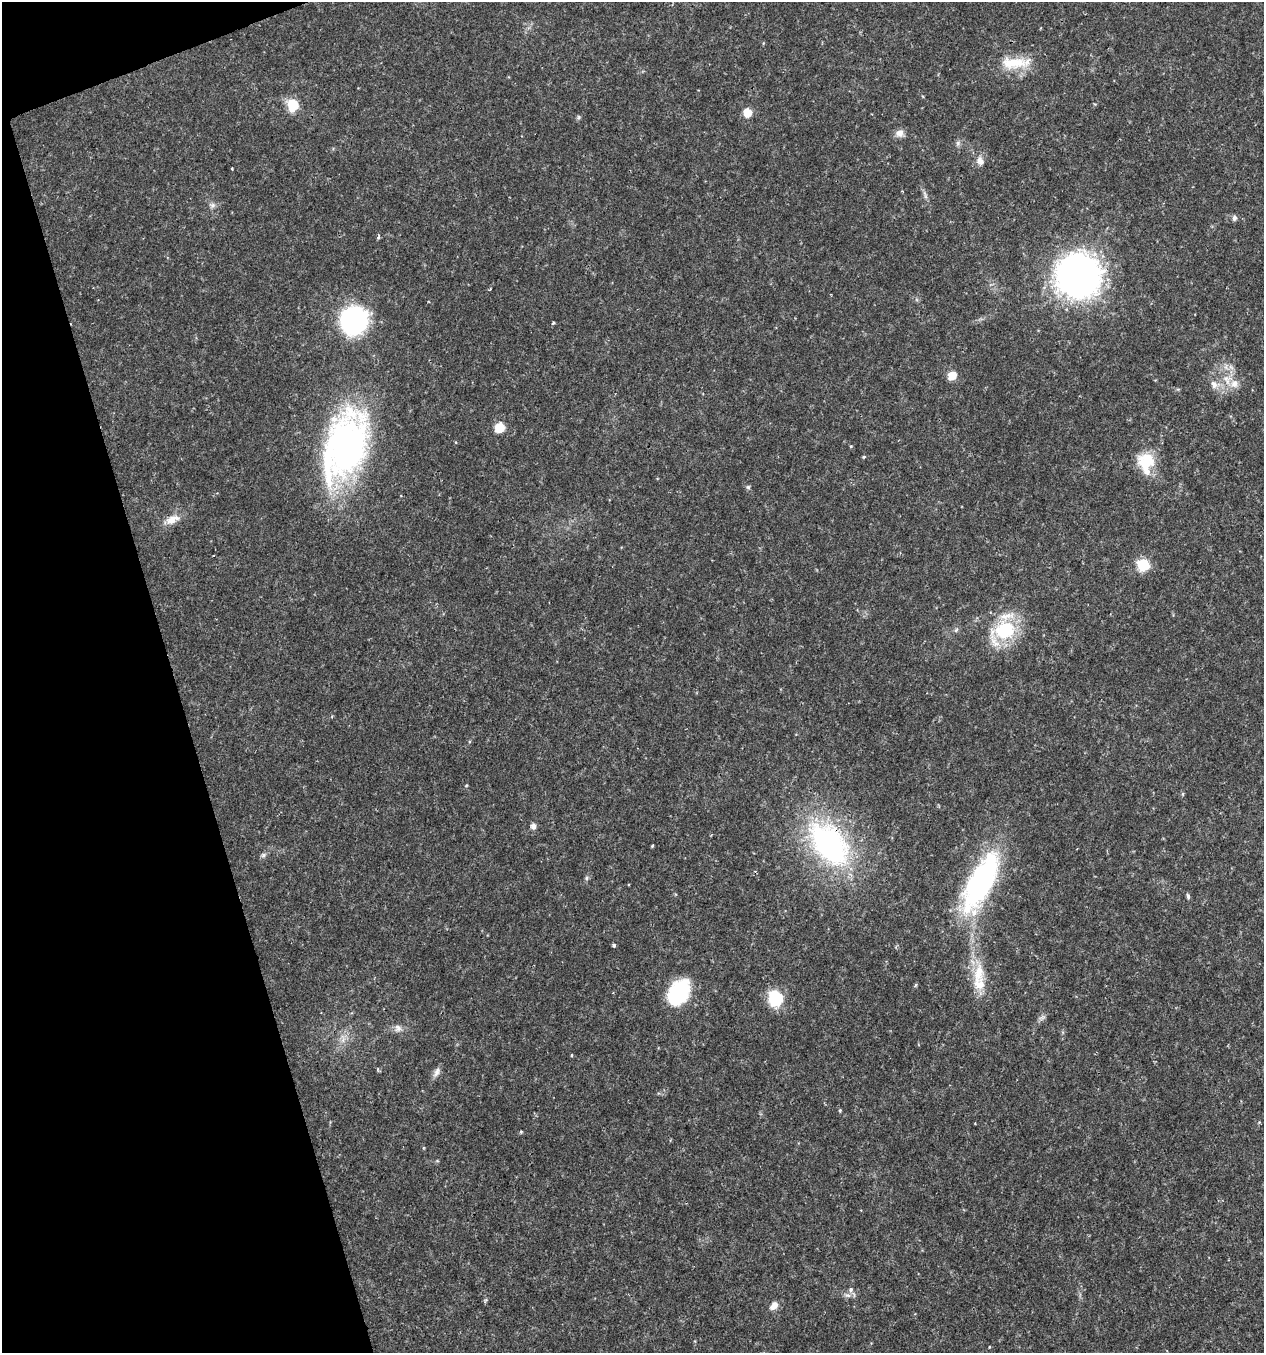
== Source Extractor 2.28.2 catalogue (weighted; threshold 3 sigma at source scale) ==
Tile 5 of 4 x 4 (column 1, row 2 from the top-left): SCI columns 120-1381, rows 2703-4053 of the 5232 x 5405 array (HDU 1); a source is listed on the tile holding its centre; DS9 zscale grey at full resolution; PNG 1266 x 1355 px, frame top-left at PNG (2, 2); no overlay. Shown black and unused: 15% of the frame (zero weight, under 2 of 3 exposures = <1% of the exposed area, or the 3 px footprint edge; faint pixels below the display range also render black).
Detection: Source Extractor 2.28.2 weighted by HDU 2 'WHT'; one run over the whole footprint, this tile lists its part. Background 0.0262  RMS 0.003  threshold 0.0135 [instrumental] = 3 sigma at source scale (4.5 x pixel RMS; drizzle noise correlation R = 1.50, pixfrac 1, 0.0396/0.0396 arcsec/px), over >= 5 px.
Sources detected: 56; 1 inside a brighter object's white glare — not listed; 4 inside a brighter listed object's ellipse — not listed separately; the other 51 listed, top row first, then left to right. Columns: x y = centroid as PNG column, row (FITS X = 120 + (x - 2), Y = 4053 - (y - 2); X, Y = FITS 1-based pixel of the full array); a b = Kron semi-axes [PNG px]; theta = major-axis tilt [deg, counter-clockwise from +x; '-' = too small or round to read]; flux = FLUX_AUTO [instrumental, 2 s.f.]
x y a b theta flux
1015 63 42 14 2 9.3
293 105 7 6 - 24
747 113 7 7 - 4.6
579 117 6 4 90 0.46
899 133 11 10 - 1.8
958 143 7 6 - 0.74
980 161 12 8 -66 1.9
232 168 2 2 - 0.26
925 195 14 4 -74 0.95
212 205 8 7 - 0.95
1234 218 7 6 - 0.86
378 237 7 4 72 0.43
1078 276 31 30 - 170
490 289 3 2 - 0.36
354 320 15 13 64 120
553 323 4 3 - 0.56
952 376 9 8 - 3.4
1226 379 18 9 -66 3.9
1214 384 12 9 -69 1.9
499 428 10 9 - 5
345 445 76 42 70 100
851 446 4 3 - 0.27
864 457 5 4 - 0.36
1147 460 23 21 11 8.9
748 487 6 6 - 0.5
172 519 20 10 26 3.5
1143 565 8 8 - 14
956 630 7 4 46 0.55
1005 630 29 18 34 21
1183 794 6 4 89 0.36
533 826 6 5 - 1.5
829 844 53 32 -51 68
652 846 3 3 - 0.45
263 855 8 6 16 0.76
586 878 6 5 - 0.52
981 880 89 28 66 51
1188 896 6 4 -74 0.69
614 945 4 4 - 0.55
978 973 28 15 81 8
679 992 28 19 59 21
775 998 19 15 -78 9.4
1042 1017 11 5 18 0.81
398 1028 11 7 -53 1.4
572 1055 4 3 - 0.25
378 1069 5 3 - 0.28
437 1072 14 7 63 1.5
840 1110 4 3 - 0.35
851 1289 7 6 - 0.85
848 1295 10 4 -1 0.94
774 1306 12 8 46 2.1
990 1346 3 3 - 0.31
Overlapping masked pixels (flux is a lower limit): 1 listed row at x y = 829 844